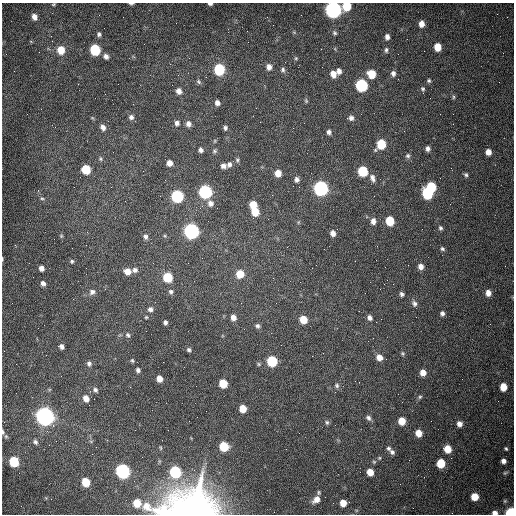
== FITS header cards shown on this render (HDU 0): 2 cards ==
NAXIS1  =                  512 /fastest changing axis
NAXIS2  =                  512 /next to fastest changing axis

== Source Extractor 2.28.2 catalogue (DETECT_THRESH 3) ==
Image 512 x 512 px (HDU 0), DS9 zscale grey, 1 PNG px = 1 image px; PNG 516 x 516 px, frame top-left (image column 1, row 512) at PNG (2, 3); no overlay
Background 1540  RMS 24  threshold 71.2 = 3 sigma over >= 5 px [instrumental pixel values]
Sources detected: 151; all 151 listed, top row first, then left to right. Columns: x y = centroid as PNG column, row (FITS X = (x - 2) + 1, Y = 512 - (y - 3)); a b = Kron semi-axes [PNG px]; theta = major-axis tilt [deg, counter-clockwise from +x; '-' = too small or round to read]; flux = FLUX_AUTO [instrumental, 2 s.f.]
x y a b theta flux
53 4 5 3 - 1.5e+03
131 4 5 2 - 2.6e+03
210 4 4 3 - 3.5e+03
347 6 6 6 - 4.4e+04
333 10 7 7 - 7.2e+05
34 17 6 4 -62 8.2e+03
421 24 7 5 -87 1.1e+04
335 33 6 5 - 3.0e+03
99 34 5 5 - 3.5e+03
51 36 2 2 - 1.1e+03
387 37 7 5 -90 6.3e+03
437 47 6 5 - 2.4e+04
61 50 7 6 - 2.7e+04
95 50 7 6 - 9.7e+04
386 50 7 4 89 3.4e+03
106 56 6 5 - 6.4e+03
296 58 5 4 - 1.9e+03
269 67 7 6 - 7.9e+03
219 69 7 6 - 1.3e+05
283 70 6 6 - 3.5e+03
339 71 7 6 - 7.4e+03
393 73 8 6 -81 6.3e+03
333 74 8 6 -65 1.2e+04
372 74 7 7 - 3.3e+04
429 81 6 5 - 2.7e+03
199 82 7 5 -53 2.9e+03
361 85 7 6 - 2.0e+05
423 89 6 5 - 3.0e+03
179 91 6 6 - 8.1e+03
105 94 2 2 - 8.0e+02
453 97 6 4 90 2.2e+03
306 101 6 5 - 2.3e+03
217 103 5 4 - 6.9e+03
131 117 6 6 - 4.7e+03
351 118 7 7 - 6.0e+03
177 123 6 6 - 4.7e+03
188 124 6 6 - 6.4e+03
103 127 7 6 - 7.1e+03
225 128 5 4 - 3.7e+03
293 128 2 2 - 7.9e+02
329 132 6 5 - 4.9e+03
381 144 7 6 - 6.1e+04
428 149 5 4 - 5.4e+03
201 150 5 4 - 4.5e+03
214 151 6 5 - 2.8e+03
488 152 6 5 - 1.1e+04
408 156 7 6 - 3.4e+03
100 159 6 5 - 2.6e+03
237 160 6 5 - 2.6e+03
169 163 5 5 - 1.0e+04
229 164 7 6 - 5.2e+03
223 166 6 5 - 6.6e+03
86 169 6 6 - 6.0e+04
363 171 6 6 - 8.7e+04
278 173 6 5 - 1.8e+04
466 175 6 5 - 3.0e+03
372 178 9 6 -70 6.8e+03
297 179 6 5 - 5.3e+03
299 187 2 2 - 1.0e+03
431 187 6 5 - 7.2e+04
321 188 7 6 - 4.5e+05
205 192 7 7 - 2.6e+05
427 194 7 6 - 1.2e+05
177 196 7 6 - 1.9e+05
42 198 6 3 -2 2.0e+03
210 203 8 7 - 8.1e+03
253 204 6 6 - 2.7e+04
255 212 6 6 - 3.4e+04
373 221 8 6 -84 8.4e+03
390 221 7 6 - 4.7e+04
440 228 6 5 - 3.0e+03
191 231 7 7 - 5.5e+05
333 233 6 5 - 8.5e+03
61 236 5 4 - 1.8e+03
145 237 7 6 - 4.5e+03
442 249 5 4 - 3.0e+03
2 259 5 3 - 1.4e+03
72 261 5 5 - 2.3e+03
421 266 6 5 - 9.5e+03
41 268 5 5 - 7.5e+03
135 270 7 6 - 5.3e+03
127 271 7 6 - 1.3e+04
240 274 6 6 - 3.3e+04
168 277 6 6 - 6.8e+04
273 278 2 2 - 7.7e+02
43 283 5 5 - 5.6e+03
171 291 6 5 - 3.9e+03
92 292 8 7 - 5.6e+03
488 293 6 6 - 1.1e+04
402 294 5 5 - 4.0e+03
276 303 2 2 - 1.1e+03
414 303 8 6 -63 5.1e+03
150 309 6 5 - 5.7e+03
442 313 5 4 - 4.2e+03
146 317 3 3 - 1.6e+03
233 317 6 6 - 9.9e+03
370 318 6 5 - 5.4e+03
381 319 2 2 - 7.1e+02
303 320 6 6 - 3.2e+04
165 322 4 4 - 3.8e+03
257 326 6 6 - 4.2e+03
128 335 7 5 -60 3.0e+03
62 346 5 4 - 5.0e+03
189 350 4 4 - 3.0e+03
403 353 5 5 - 2.4e+03
379 357 7 6 - 1.2e+04
132 361 5 4 - 2.0e+03
272 361 7 6 - 1.0e+05
89 364 6 5 - 4.5e+03
259 364 5 5 - 2.4e+03
138 370 4 4 - 4.2e+03
423 373 6 5 - 1.3e+04
159 379 6 5 - 1.3e+04
223 383 6 6 - 4.4e+04
337 385 7 6 - 3.5e+03
503 387 6 5 - 2.4e+04
95 390 6 5 - 4.1e+03
420 397 6 5 - 2.6e+03
86 398 7 6 - 1.3e+04
243 409 6 5 - 2.4e+04
45 416 8 7 - 1.3e+06
368 418 7 6 - 4.9e+03
402 421 6 5 - 2.5e+04
327 422 6 6 - 3.1e+03
459 424 6 5 - 8.2e+03
3 432 9 4 -82 3.6e+03
418 433 6 5 - 1.9e+04
56 441 2 2 - 5.4e+02
35 442 7 6 - 4.3e+03
224 446 6 6 - 6.1e+04
389 448 6 5 - 3.5e+03
447 449 6 5 - 2.7e+04
506 449 4 3 - 2.1e+03
392 452 6 6 - 4.9e+03
379 458 5 5 - 2.0e+03
503 461 4 4 - 6.7e+03
14 462 6 6 - 7.8e+04
374 462 5 5 - 2.3e+03
441 463 6 6 - 4.9e+04
123 471 7 6 - 4.1e+05
175 472 7 6 - 1.5e+05
370 472 6 5 - 2.0e+04
505 473 6 5 - 2.2e+03
86 482 6 5 - 4.2e+04
475 497 6 5 - 3.2e+04
316 499 8 6 49 1.7e+04
137 503 7 6 - 3.0e+04
343 503 6 5 - 1.9e+04
191 510 35 23 1 1.1e+06
495 513 6 4 1 8.2e+03
511 513 5 4 - 2.1e+05
At the frame edge (FLAGS 8, measured only in part): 10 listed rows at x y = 53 4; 131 4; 210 4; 347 6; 333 10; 2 259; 3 432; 191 510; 495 513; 511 513